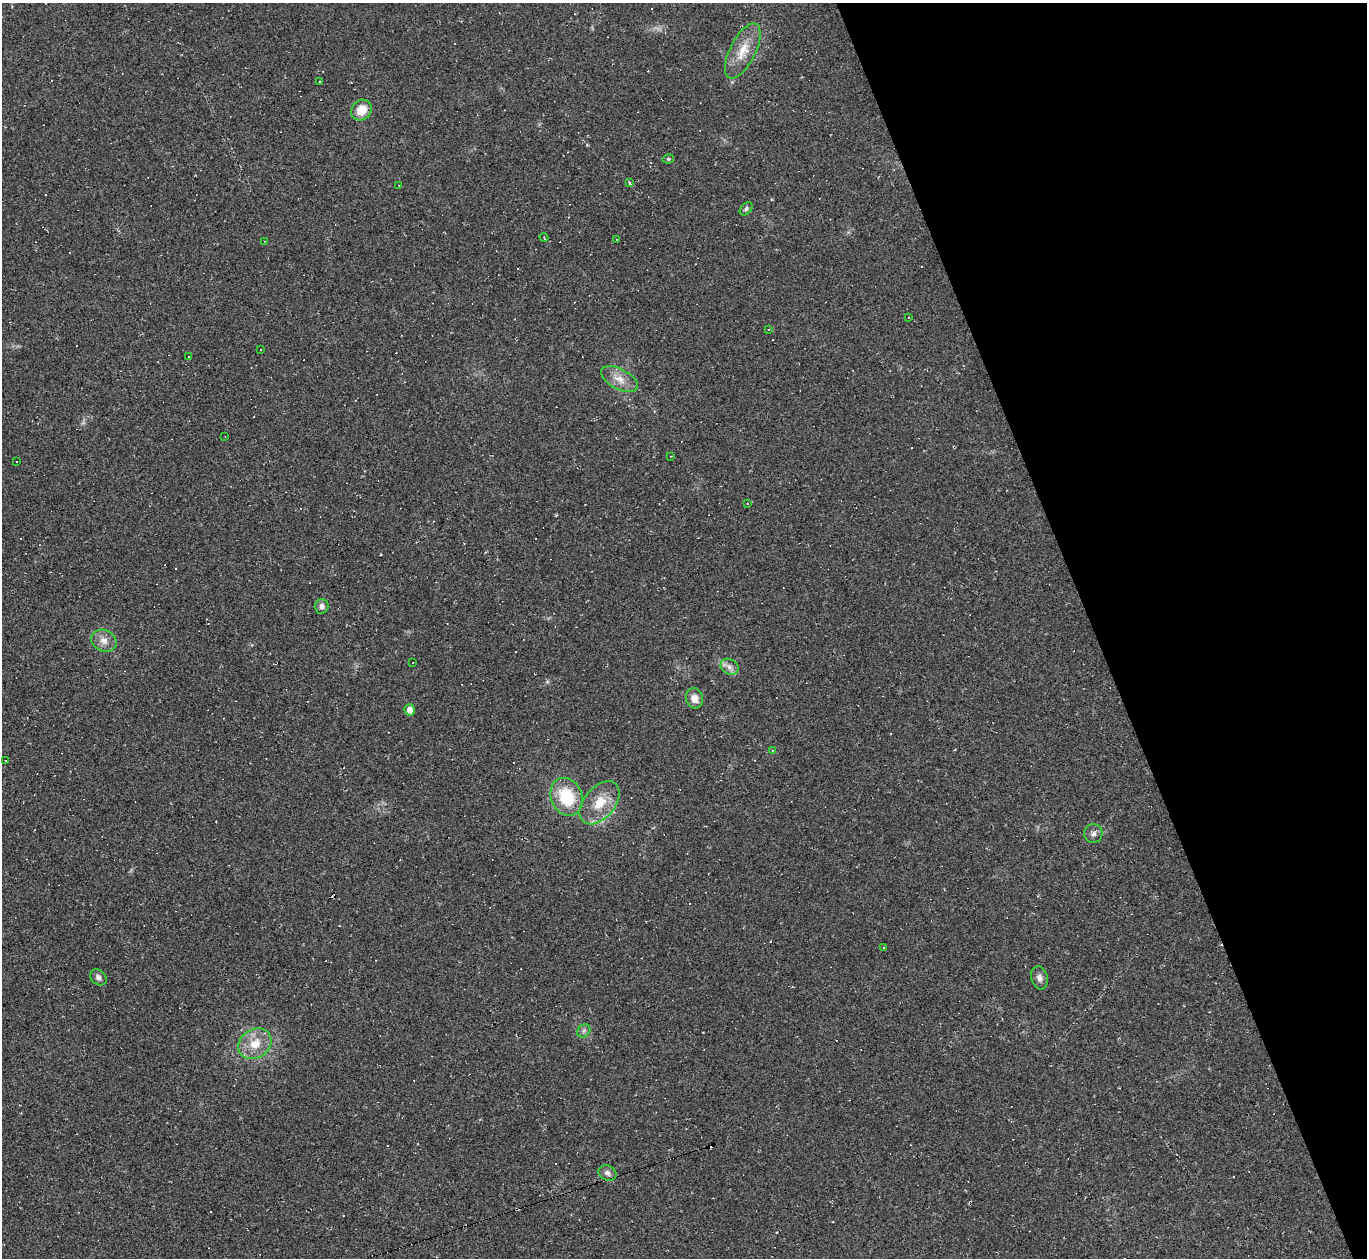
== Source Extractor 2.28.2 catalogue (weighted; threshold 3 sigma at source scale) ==
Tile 12 of 4 x 4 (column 4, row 3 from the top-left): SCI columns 4095-5459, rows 1530-2785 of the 5459 x 5444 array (HDU 1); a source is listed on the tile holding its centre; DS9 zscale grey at full resolution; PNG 1369 x 1260 px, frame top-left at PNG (2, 3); each listed source drawn as its Kron ellipse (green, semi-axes under 4 px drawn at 4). Shown black and unused: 20% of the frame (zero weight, under 2 of 3 exposures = <1% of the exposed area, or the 3 px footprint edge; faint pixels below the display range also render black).
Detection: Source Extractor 2.28.2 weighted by HDU 2 'WHT'; one run over the whole footprint, this tile lists its part. Background 0.0485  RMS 0.0067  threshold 0.0303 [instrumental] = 3 sigma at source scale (4.5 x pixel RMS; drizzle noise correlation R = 1.50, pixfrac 1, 0.05/0.05 arcsec/px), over >= 5 px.
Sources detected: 71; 35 cosmic-ray / hot-pixel residue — neither listed nor drawn; the other 36 listed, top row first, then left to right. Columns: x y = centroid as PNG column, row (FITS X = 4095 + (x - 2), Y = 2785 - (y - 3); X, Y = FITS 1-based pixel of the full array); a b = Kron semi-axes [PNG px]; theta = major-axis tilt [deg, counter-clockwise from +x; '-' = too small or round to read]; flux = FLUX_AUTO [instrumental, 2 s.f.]
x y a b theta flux
743 51 30 12 63 14
319 81 3 3 - 1.3
361 110 11 9 47 11
668 159 6 4 12 1.2
629 182 4 3 - 0.81
399 185 3 2 - 0.58
746 209 7 5 48 1.4
544 237 4 3 - 0.77
617 239 3 3 - 1.2
265 241 3 2 - 0.4
909 317 2 2 - 0.63
768 329 3 2 - 0.49
261 349 2 2 - 0.43
189 357 3 3 - 3.5
619 379 20 10 -28 8.3
225 437 3 2 - 0.42
671 456 3 2 - 0.4
16 461 3 3 - 0.75
747 504 3 2 - 0.61
322 606 7 7 - 2.9
104 641 13 10 -26 5.8
412 663 2 2 - 0.49
730 667 9 7 -32 3.4
694 698 10 8 -79 6.1
410 710 5 5 - 5
772 750 4 3 - 0.5
5 760 2 2 - 0.48
567 797 19 15 -67 31
599 803 25 15 50 17
1093 833 9 9 - 2.9
883 947 3 2 - 0.49
98 977 9 7 -42 2.5
1039 978 12 8 -75 3.3
584 1031 7 6 - 1.8
255 1044 17 14 35 13
607 1173 9 7 -25 2.9
Unlisted compact peaks at least as high as the median listed source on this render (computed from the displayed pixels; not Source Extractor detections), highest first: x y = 587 145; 556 515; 547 682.